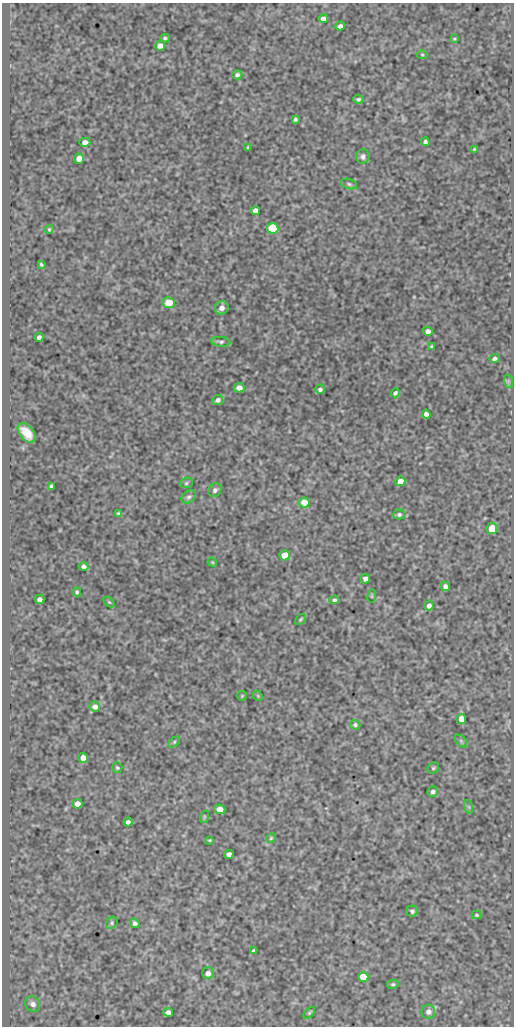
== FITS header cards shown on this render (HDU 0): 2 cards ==
NAXIS1  =                  512
NAXIS2  =                 1024

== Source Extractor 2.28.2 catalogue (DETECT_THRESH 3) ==
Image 512 x 1024 px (HDU 0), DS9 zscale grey, 1 PNG px = 1 image px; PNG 516 x 1028 px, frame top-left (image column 1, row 1024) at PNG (2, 3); each listed source drawn as its Kron ellipse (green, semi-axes under 4 px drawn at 4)
Background 583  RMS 1.1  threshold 3.3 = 3 sigma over >= 5 px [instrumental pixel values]
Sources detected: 86; all 86 listed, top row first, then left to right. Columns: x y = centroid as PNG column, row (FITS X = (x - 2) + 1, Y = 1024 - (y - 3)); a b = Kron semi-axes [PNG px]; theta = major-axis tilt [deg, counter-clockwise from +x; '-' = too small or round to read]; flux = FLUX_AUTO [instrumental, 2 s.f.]
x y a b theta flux
323 19 4 4 - 280
340 26 5 4 - 280
165 38 5 3 - 120
454 39 4 3 - 79
160 46 5 5 - 780
422 55 5 4 - 89
237 75 5 4 - 170
358 99 5 4 - 160
295 119 4 3 - 150
85 142 5 4 - 390
425 142 4 4 - 200
248 148 4 3 - 90
474 149 3 2 - 69
363 156 7 6 - 240
79 159 5 5 - 880
349 184 8 5 -16 150
255 210 4 4 - 340
273 228 5 5 - 6100
49 229 4 3 - 88
41 264 4 3 - 97
169 303 6 5 - 1300
222 308 7 6 - 450
428 331 5 4 - 390
39 337 4 4 - 230
221 342 10 5 -7 180
432 347 4 3 - 140
494 358 5 4 - 190
508 381 7 4 -72 120
239 388 5 4 - 430
320 389 5 4 - 190
395 393 4 3 - 170
218 400 5 5 - 260
426 414 4 4 - 300
27 433 11 6 -51 1400
400 481 5 5 - 840
186 483 7 5 19 120
51 486 4 3 - 130
215 490 7 6 - 220
189 497 8 6 37 180
304 503 5 5 - 1300
119 514 4 3 - 130
399 514 5 5 - 150
492 529 5 5 - 2300
284 555 5 5 - 940
212 562 5 3 - 68
84 567 5 4 - 210
365 579 4 4 - 370
445 586 5 4 - 310
77 592 4 3 - 150
372 596 7 3 82 71
40 599 5 4 - 340
334 600 5 4 - 140
109 602 6 4 -44 94
429 606 5 4 - 330
300 619 6 4 41 110
242 696 5 4 - 78
258 696 5 4 - 78
95 707 5 5 - 340
461 719 5 5 - 840
355 725 5 5 - 180
461 741 7 4 -46 140
174 742 6 4 45 95
83 758 5 5 - 590
117 768 5 5 - 110
433 768 6 5 - 120
433 792 5 5 - 220
77 804 5 5 - 650
469 807 7 4 -71 120
220 809 5 5 - 650
204 817 6 4 72 89
128 822 4 4 - 240
271 838 5 4 - 89
210 840 3 2 - 73
229 854 4 4 - 320
412 911 5 5 - 190
477 915 5 3 - 110
112 923 6 5 - 130
135 923 5 4 - 200
254 950 4 3 - 130
208 973 6 5 - 430
363 977 5 5 - 1300
393 984 6 4 11 120
33 1004 8 7 - 400
168 1012 5 4 - 330
428 1012 7 6 - 380
309 1013 7 3 45 91